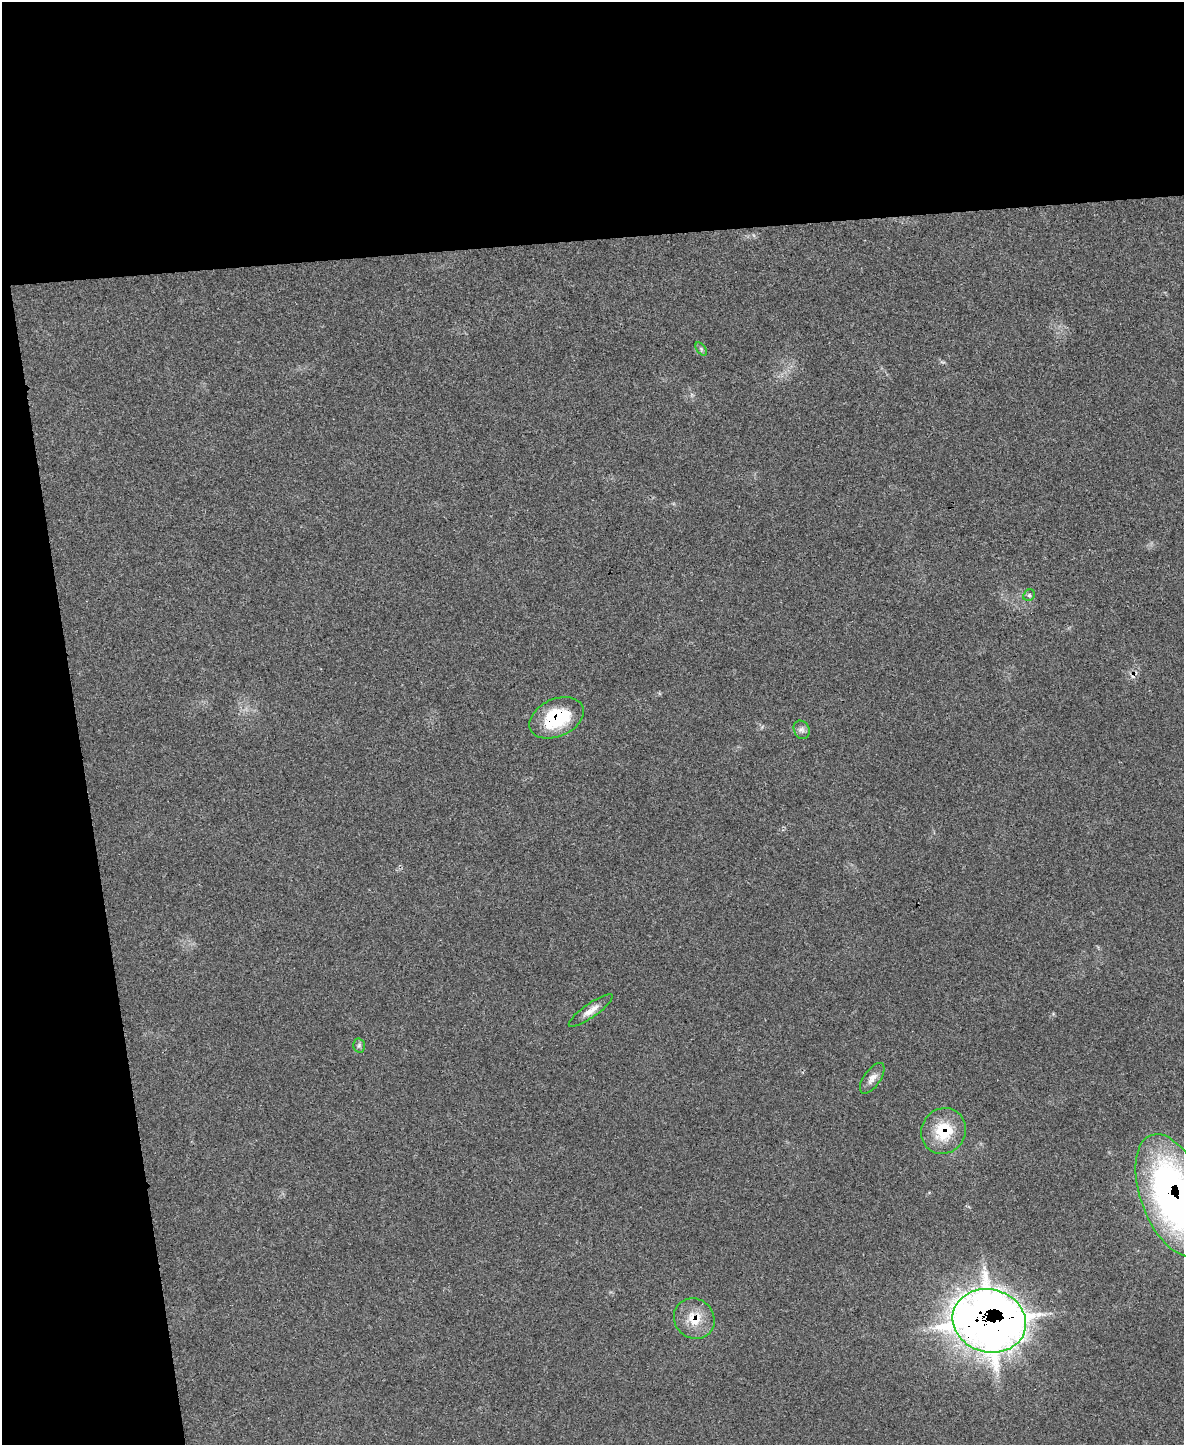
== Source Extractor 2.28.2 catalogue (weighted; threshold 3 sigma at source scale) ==
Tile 1 of 4 x 3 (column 1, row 1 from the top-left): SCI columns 1-1182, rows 3024-4466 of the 4735 x 4709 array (HDU 1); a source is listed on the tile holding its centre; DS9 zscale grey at full resolution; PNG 1186 x 1447 px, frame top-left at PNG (2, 2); each listed source drawn as its Kron ellipse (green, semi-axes under 4 px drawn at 4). Shown black and unused: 23% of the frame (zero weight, under 3 of 4 exposures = <1% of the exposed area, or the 3 px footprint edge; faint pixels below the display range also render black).
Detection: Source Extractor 2.28.2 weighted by HDU 2 'WHT'; one run over the whole footprint, this tile lists its part. Background 0.0442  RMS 0.0051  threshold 0.023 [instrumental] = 3 sigma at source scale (4.5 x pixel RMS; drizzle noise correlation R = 1.50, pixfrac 1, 0.05/0.05 arcsec/px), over >= 5 px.
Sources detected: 12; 1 cosmic-ray / hot-pixel residue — neither listed nor drawn; the other 11 listed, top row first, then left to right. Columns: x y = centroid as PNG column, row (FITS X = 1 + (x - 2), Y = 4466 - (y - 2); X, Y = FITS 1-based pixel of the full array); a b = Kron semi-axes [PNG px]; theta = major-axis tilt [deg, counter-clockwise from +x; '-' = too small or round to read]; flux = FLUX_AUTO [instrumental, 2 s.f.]
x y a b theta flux
701 349 7 4 -54 0.87
1029 595 6 5 - 0.93
556 718 28 18 24 31
802 730 9 7 -62 2
591 1010 26 7 35 4.7
359 1045 7 6 - 1.1
872 1078 18 8 55 3.5
943 1131 23 22 - 19
1173 1195 64 32 -70 210
694 1319 21 19 -44 12
989 1321 37 31 -16 770
Overlapping masked pixels (flux is a lower limit): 5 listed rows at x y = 556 718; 943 1131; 1173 1195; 694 1319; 989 1321
Isophote crosses this tile's border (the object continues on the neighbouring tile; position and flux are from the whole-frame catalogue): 1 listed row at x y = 1173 1195